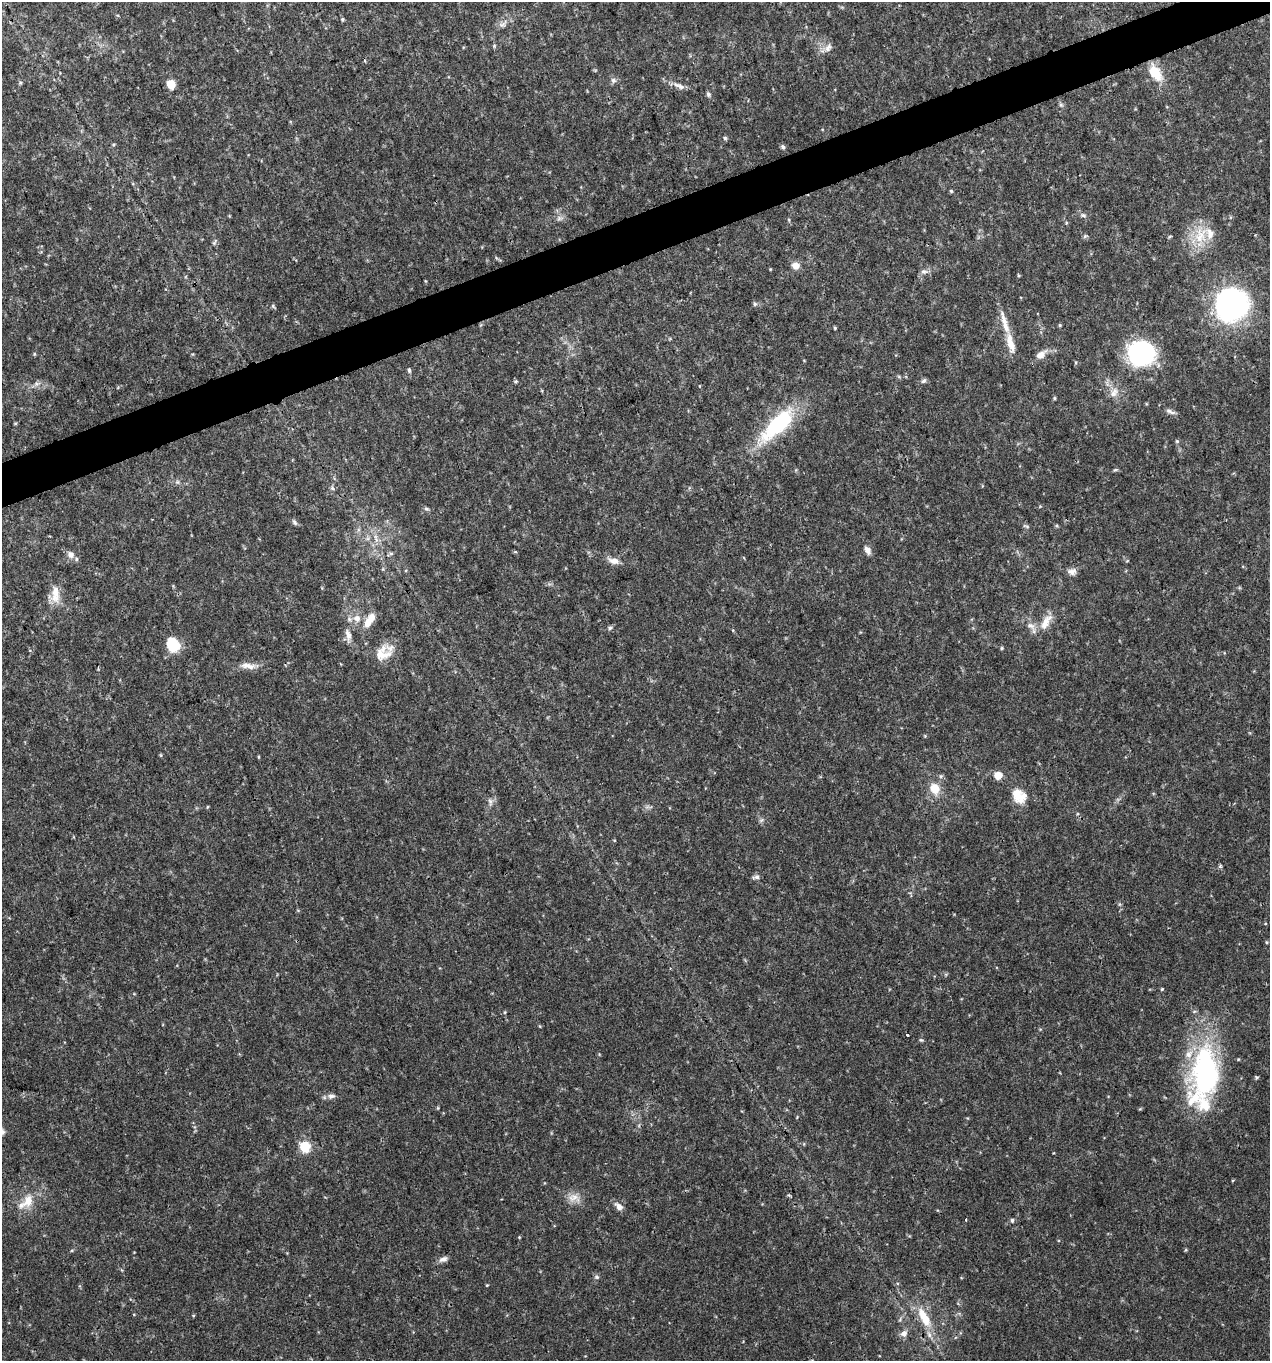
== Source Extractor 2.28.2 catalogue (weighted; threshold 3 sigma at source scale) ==
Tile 10 of 4 x 4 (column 2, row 3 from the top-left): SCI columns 1392-2659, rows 1361-2719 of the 5270 x 5440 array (HDU 1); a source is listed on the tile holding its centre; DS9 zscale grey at full resolution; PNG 1272 x 1363 px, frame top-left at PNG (2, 2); no overlay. Shown black and unused: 3% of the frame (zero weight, under 3 of 4 exposures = <1% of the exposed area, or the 3 px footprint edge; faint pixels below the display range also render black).
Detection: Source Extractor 2.28.2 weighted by HDU 2 'WHT'; one run over the whole footprint, this tile lists its part. Background 0.03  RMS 0.0037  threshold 0.0167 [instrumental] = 3 sigma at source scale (4.5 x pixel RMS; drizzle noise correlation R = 1.50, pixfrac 1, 0.0396/0.0396 arcsec/px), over >= 5 px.
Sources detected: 85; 6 inside a brighter listed object's ellipse — not listed separately; the other 79 listed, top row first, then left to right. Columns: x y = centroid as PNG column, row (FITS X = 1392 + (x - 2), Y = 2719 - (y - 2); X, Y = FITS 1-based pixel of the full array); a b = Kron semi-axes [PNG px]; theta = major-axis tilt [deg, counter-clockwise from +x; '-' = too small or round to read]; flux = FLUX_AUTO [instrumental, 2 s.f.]
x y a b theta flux
342 19 5 4 - 0.45
828 48 13 7 54 1.7
1155 73 22 13 -58 8.2
613 80 8 7 - 1.1
171 84 7 6 - 6.2
679 86 19 6 -22 2.2
708 94 7 5 -65 0.75
1061 105 7 4 -18 0.55
725 138 5 5 - 0.6
783 147 6 5 - 0.71
951 191 5 4 - 0.41
1083 215 8 5 -29 0.83
559 218 7 5 56 0.85
1085 236 6 4 44 0.55
1200 236 21 13 80 8.6
214 243 8 4 58 0.63
796 266 10 8 -20 2.4
924 271 11 4 0 1
755 304 5 5 - 0.69
1231 305 31 30 - 75
273 306 7 4 -54 0.48
1005 325 23 9 -68 5.1
1060 325 5 3 - 0.36
835 328 4 4 - 0.38
1141 353 24 22 -10 48
1041 355 15 9 36 2.6
409 370 6 4 -88 0.63
516 381 5 4 - 0.44
924 381 8 5 43 0.76
1114 393 14 8 54 2.5
1054 398 5 3 - 0.41
1170 411 14 5 -23 1.4
778 425 50 18 44 29
1177 441 5 5 - 0.48
1115 470 6 4 18 0.46
332 488 7 4 -33 0.61
426 509 7 4 -8 0.64
295 522 9 5 -50 0.77
867 550 11 7 -60 1.7
391 554 7 4 0 0.58
71 555 11 9 -47 2.1
614 561 13 8 -11 2.5
1072 571 11 8 6 1.7
55 594 26 11 -88 5
357 618 10 9 - 2.9
371 618 14 10 50 3.7
1046 622 25 9 58 4.6
1031 626 11 6 -26 1.8
610 628 6 5 - 0.7
348 635 15 7 -74 2.3
173 644 17 13 -63 7.9
1002 648 5 3 - 0.39
382 654 23 19 22 7.1
248 666 23 8 -5 3.2
998 775 5 5 - 7
935 789 14 11 -71 5.2
1019 796 21 16 -48 6
490 801 8 5 -45 0.92
207 807 5 3 - 0.3
757 877 8 6 -12 0.99
1162 989 4 4 - 0.37
505 1012 5 3 - 0.36
907 1035 4 3 - 2
921 1040 6 4 -24 0.49
1205 1072 68 34 87 62
1256 1077 5 4 - 0.5
331 1096 10 7 6 1.4
305 1147 6 6 - 25
573 1198 16 9 14 3.1
28 1201 20 13 66 5.9
619 1207 11 7 -41 2.1
966 1220 3 2 - 0.68
1012 1220 5 5 - 0.73
1185 1250 5 3 - 0.33
443 1259 12 6 21 1.5
597 1277 6 5 - 0.66
487 1285 3 3 - 0.28
924 1317 30 11 -63 8.7
904 1333 8 7 - 1.8
Overlapping masked pixels (flux is a lower limit): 1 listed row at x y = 924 1317